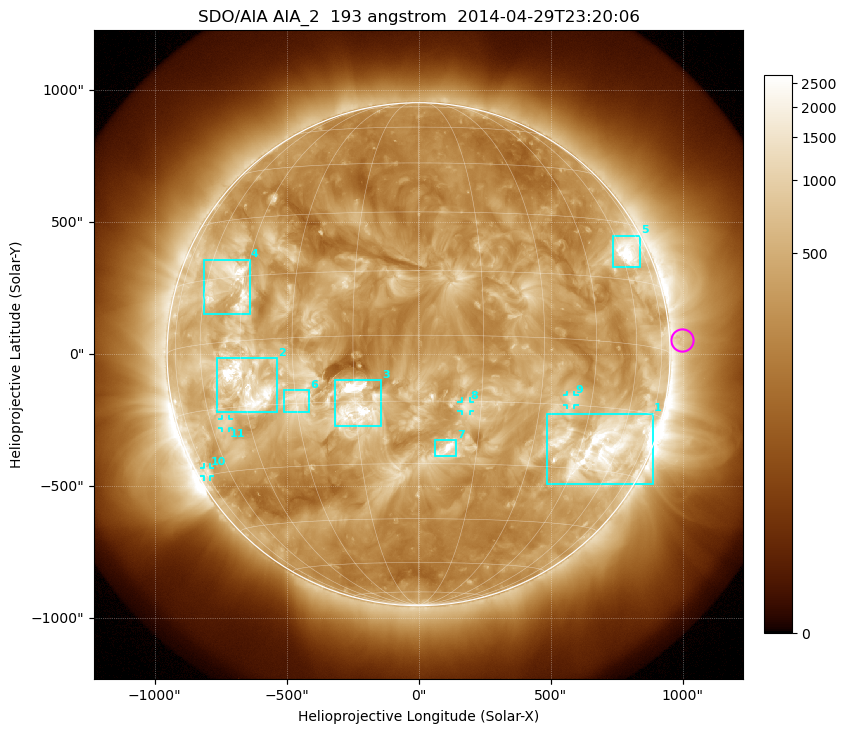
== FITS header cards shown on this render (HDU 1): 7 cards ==
TELESCOP= 'SDO/AIA'
INSTRUME= 'AIA_2'
WAVELNTH=                  193
WAVEUNIT= 'angstrom'
DATE-OBS= '2014-04-29T23:20:06.84'
CTYPE1  = 'HPLN-TAN'
CTYPE2  = 'HPLT-TAN'

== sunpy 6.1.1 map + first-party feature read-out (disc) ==
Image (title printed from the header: SDO/AIA AIA_2  193 angstrom  2014-04-29T23:20:06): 1024 x 1024 px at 2.4 arcsec/px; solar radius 953 arcsec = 397 px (full disc in frame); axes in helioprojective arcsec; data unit not stated in the header (colour bar unlabelled)
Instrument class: DISC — disc imager (sunpy class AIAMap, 193 A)
Bright regions (active regions / flare kernels): reference = the median radial profile (limb darkening/brightening removed); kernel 9 px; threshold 5 sigma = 796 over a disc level ~333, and >= 1.15x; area >= 12 px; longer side >= 10 px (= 24 arcsec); searched inside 0.97 R_sun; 11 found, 11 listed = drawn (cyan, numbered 1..; 4 of them under ~33 arcsec drawn as corner ticks so the feature stays visible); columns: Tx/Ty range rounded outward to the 5 arcsec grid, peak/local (2 s.f.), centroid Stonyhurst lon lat
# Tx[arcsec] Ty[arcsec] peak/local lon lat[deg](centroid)
1 485..890 -495..-225 15 +53 -24
2 -765..-535 -220..-15 9.2 -44 -10
3 -320..-140 -270..-95 10 -15 -16
4 -810..-635 150..360 11 -50 +14
5 735..840 330..450 14 +64 +22
6 -510..-415 -220..-135 4.1 -30 -14
7 60..145 -390..-325 5.6 +7 -26
8 160..195 -215..-180 4 +11 -16
9 565..590 -195..-155 4.3 +39 -14
10 -815..-790 -465..-430 3.7 -74 -29
11 -745..-715 -280..-245 4.5 -54 -18
Off-limb structures (1.02-1.3 R_sun): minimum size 162 px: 3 found; the strongest spans PA ~240..305 deg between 1.02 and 1.3 R_sun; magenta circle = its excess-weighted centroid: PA ~275 deg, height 1.05 R_sun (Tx ~1000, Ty ~55 arcsec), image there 1.6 x the reference